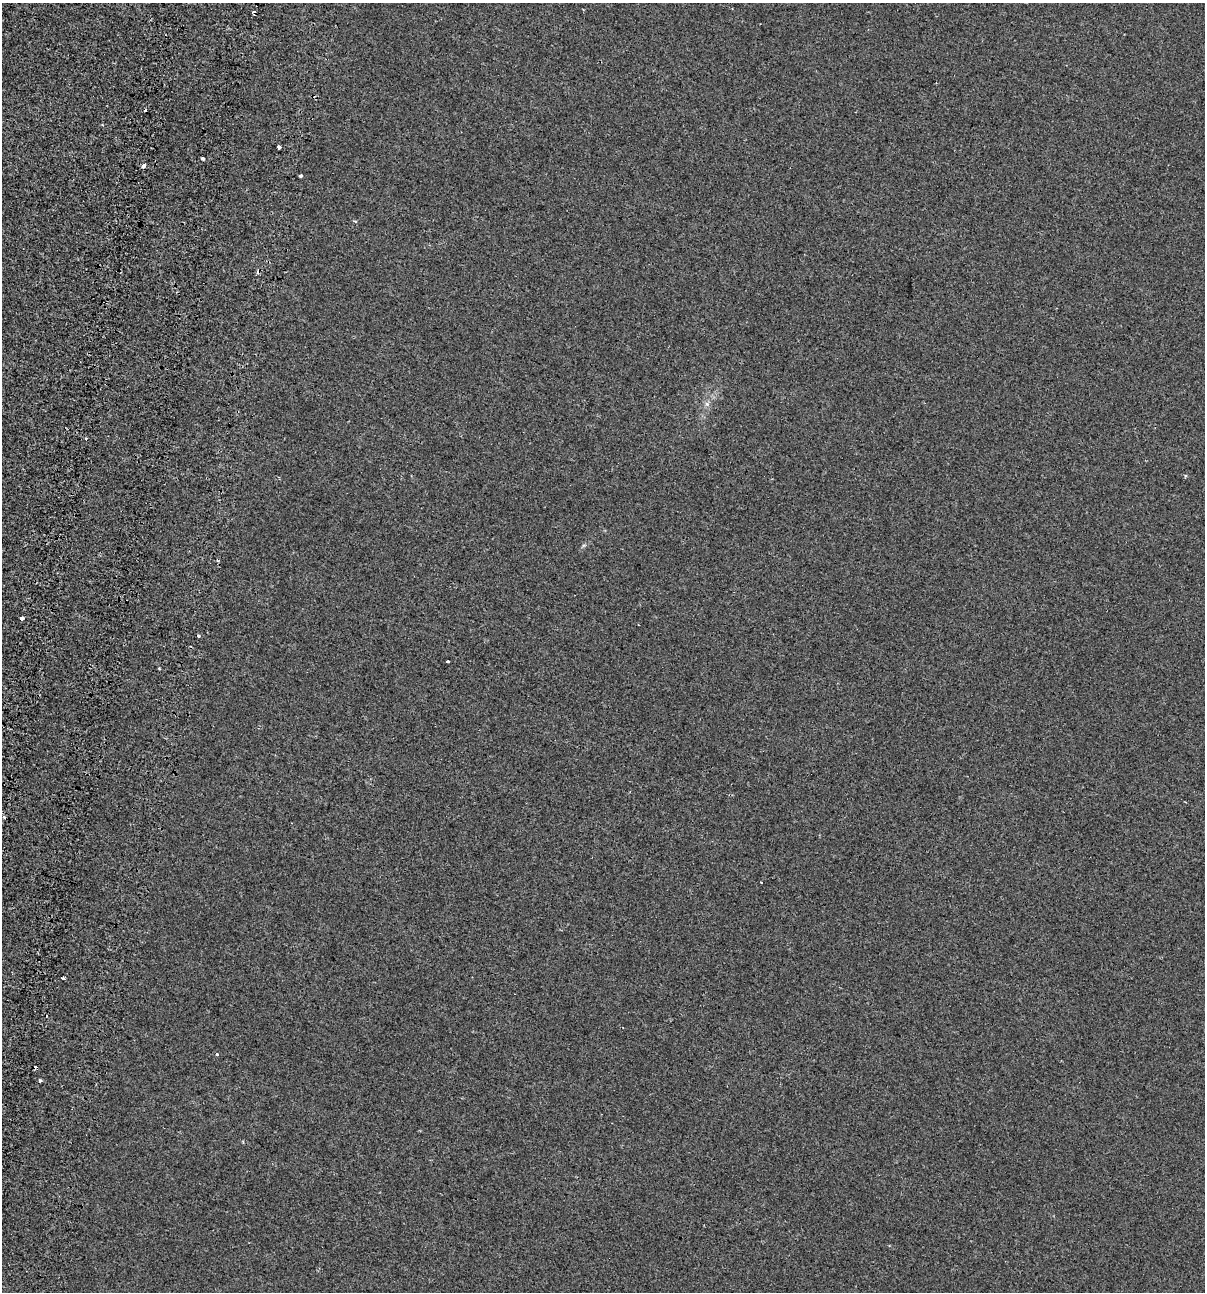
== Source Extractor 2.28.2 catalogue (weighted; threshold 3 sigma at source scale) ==
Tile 7 of 4 x 4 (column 3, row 2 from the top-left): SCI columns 2796-3998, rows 2667-3956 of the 5531 x 5345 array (HDU 1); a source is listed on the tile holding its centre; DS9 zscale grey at full resolution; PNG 1207 x 1294 px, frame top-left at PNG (2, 3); no overlay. Shown black and unused: <1% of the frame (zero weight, under 2 of 3 exposures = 7% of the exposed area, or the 3 px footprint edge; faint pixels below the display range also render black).
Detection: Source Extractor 2.28.2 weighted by HDU 2 'WHT'; one run over the whole footprint, this tile lists its part. Background -4.89e-04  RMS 0.0045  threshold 0.0203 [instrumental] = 3 sigma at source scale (4.5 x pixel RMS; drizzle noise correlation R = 1.50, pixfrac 1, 0.0396/0.0396 arcsec/px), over >= 5 px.
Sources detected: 21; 7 cosmic-ray / hot-pixel residue — not listed; the other 14 listed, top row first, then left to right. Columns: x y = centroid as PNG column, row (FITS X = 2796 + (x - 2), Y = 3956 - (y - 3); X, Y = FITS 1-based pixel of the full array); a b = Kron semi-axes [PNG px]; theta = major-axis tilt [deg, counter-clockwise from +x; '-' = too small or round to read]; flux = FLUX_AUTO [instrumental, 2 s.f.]
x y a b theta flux
102 125 3 3 - 0.71
279 146 4 3 - 3.6
203 158 3 3 - 1.1
143 166 4 3 - 2.3
301 176 3 3 - 1.4
355 221 4 3 - 0.6
21 618 4 3 - 7.5
199 636 3 3 - 1.4
448 661 4 3 - 1.3
4 817 3 2 - 0.98
761 882 3 3 - 1.3
62 978 4 3 - 2
216 1054 3 3 - 1.1
40 1081 4 3 - 0.55